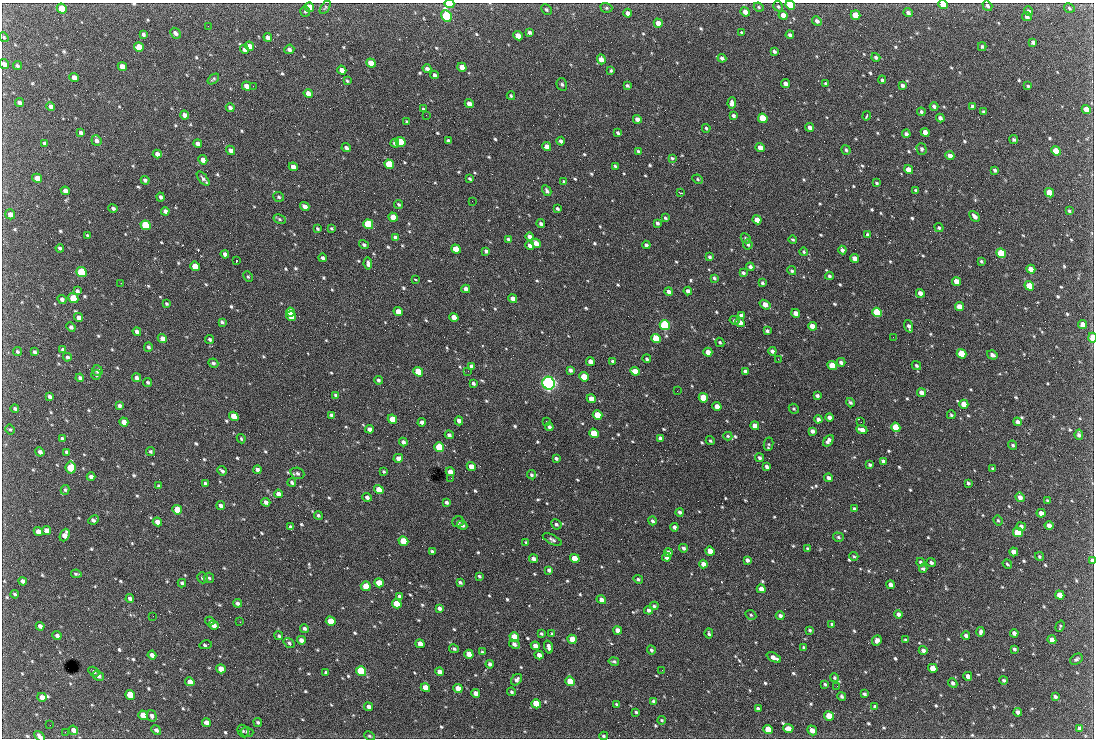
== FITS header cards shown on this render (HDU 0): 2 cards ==
NAXIS1  =                 1092 /fastest changing axis
NAXIS2  =                  736 /next to fastest changing axis

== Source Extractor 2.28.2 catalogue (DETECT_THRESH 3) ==
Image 1092 x 736 px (HDU 0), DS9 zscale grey, 1 PNG px = 1 image px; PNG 1096 x 740 px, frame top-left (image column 1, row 736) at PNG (2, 3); each listed source drawn as its Kron ellipse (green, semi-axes under 4 px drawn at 4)
Background 2560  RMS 46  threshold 139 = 3 sigma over >= 5 px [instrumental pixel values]
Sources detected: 776; of the 776, the 500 brightest by FLUX_AUTO listed and drawn (276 fainter detections omitted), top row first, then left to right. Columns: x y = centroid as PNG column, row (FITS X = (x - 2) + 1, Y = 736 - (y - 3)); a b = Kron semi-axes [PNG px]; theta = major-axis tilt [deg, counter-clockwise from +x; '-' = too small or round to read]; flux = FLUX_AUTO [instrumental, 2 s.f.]
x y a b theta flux
449 4 5 3 - 1.2e+05
790 5 5 4 - 1.7e+05
943 5 5 4 - 5.1e+04
778 6 5 4 - 5.0e+03
987 6 5 4 - 6.7e+03
309 7 5 4 - 3.9e+04
325 7 7 4 57 4.3e+03
759 7 5 4 - 4.5e+03
62 8 5 4 - 7.1e+04
606 8 6 4 -20 5.4e+03
1069 8 6 4 -33 5.0e+03
546 9 6 4 -46 5.9e+03
305 11 5 5 - 5.0e+03
1028 11 5 4 - 1.1e+04
745 12 5 4 - 1.8e+04
908 12 4 4 - 9.6e+03
628 13 4 3 - 1.4e+04
783 15 4 4 - 2.3e+04
856 15 5 4 - 8.0e+04
446 16 6 5 - 4.7e+05
1027 17 5 4 - 8.6e+03
817 21 5 4 - 9.8e+03
658 23 5 4 - 2.7e+04
208 26 2 2 - 4.9e+03
529 32 4 3 - 7.8e+03
175 33 6 4 -43 9.5e+03
742 33 4 3 - 4.3e+03
143 35 4 3 - 7.0e+03
790 35 4 3 - 8.4e+03
518 36 5 4 - 3.6e+04
4 37 5 4 - 4.7e+03
268 37 4 4 - 1.0e+04
1033 42 4 3 - 9.8e+03
250 46 5 4 - 1.7e+04
139 47 5 4 - 5.4e+04
982 47 4 3 - 4.4e+03
244 49 5 4 - 1.1e+04
289 49 5 4 - 1.1e+04
774 51 4 3 - 7.7e+03
876 57 4 4 - 7.8e+03
722 58 4 3 - 9.1e+03
601 59 5 4 - 2.7e+04
371 63 5 4 - 4.4e+04
4 64 5 4 - 1.4e+04
17 66 5 4 - 5.8e+03
122 67 5 4 - 3.4e+04
462 67 5 4 - 2.9e+04
427 69 4 4 - 1.1e+04
342 70 5 4 - 2.3e+04
611 71 3 3 - 5.3e+03
434 75 4 3 - 9.1e+03
74 77 5 4 - 1.9e+04
213 79 6 3 39 5.1e+03
882 80 4 3 - 5.3e+03
347 81 4 2 - 4.5e+03
785 83 4 4 - 1.4e+04
826 83 4 3 - 4.6e+03
562 84 6 5 - 5.7e+03
902 85 4 3 - 7.9e+03
246 86 5 4 - 2.3e+04
253 86 2 2 - 1.9e+04
627 86 4 3 - 6.1e+03
1028 86 4 3 - 4.5e+03
308 93 5 4 - 2.0e+04
511 96 4 3 - 4.4e+03
19 103 5 4 - 1.4e+04
732 103 5 4 - 1.3e+04
469 104 4 4 - 2.5e+04
51 106 4 4 - 1.4e+04
934 106 4 3 - 8.7e+03
972 106 4 3 - 6.2e+03
230 108 4 3 - 1.1e+04
423 109 3 3 - 4.7e+03
1086 109 5 4 - 3.4e+04
921 112 4 3 - 6.4e+03
983 112 4 3 - 5.9e+03
185 115 4 4 - 1.8e+04
426 115 2 2 - 1.1e+04
733 116 4 3 - 7.0e+03
867 116 5 2 - 5.0e+03
763 118 5 4 - 1.3e+05
940 118 4 4 - 1.1e+04
637 119 4 4 - 1.6e+04
407 122 4 3 - 4.8e+03
810 127 4 4 - 1.2e+04
706 128 4 3 - 4.5e+03
925 132 4 4 - 2.1e+04
81 133 4 3 - 8.9e+03
618 133 4 3 - 6.2e+03
906 134 4 3 - 9.7e+03
1014 139 4 4 - 5.9e+03
96 140 5 5 - 1.1e+04
448 141 4 3 - 8.9e+03
561 141 4 3 - 8.7e+03
400 142 5 4 - 1.3e+05
45 143 4 3 - 6.3e+03
395 143 4 3 - 1.0e+04
198 144 4 4 - 1.5e+04
547 147 4 4 - 2.8e+04
346 148 5 3 - 1.1e+04
760 148 4 4 - 2.7e+04
921 149 6 5 - 7.7e+03
231 150 5 4 - 1.5e+04
846 150 5 4 - 6.4e+03
638 151 3 3 - 4.8e+03
1056 151 5 4 - 8.7e+04
157 154 4 4 - 1.5e+04
950 156 4 4 - 2.2e+04
672 158 4 3 - 4.3e+03
203 160 5 4 - 1.9e+04
389 164 5 4 - 1.2e+05
615 166 4 3 - 5.0e+03
293 167 4 4 - 2.1e+04
909 170 5 4 - 4.7e+04
995 170 4 3 - 6.5e+03
37 178 5 4 - 2.8e+04
203 179 8 4 -49 9.0e+03
470 179 4 3 - 5.4e+03
698 179 5 4 - 4.8e+03
145 180 4 3 - 8.1e+03
564 182 4 3 - 6.5e+03
877 183 4 3 - 4.4e+03
916 190 4 4 - 4.7e+03
65 191 4 4 - 1.6e+04
547 191 6 3 -59 7.6e+03
681 193 4 2 - 5.4e+03
1049 193 5 4 - 6.7e+04
161 197 4 3 - 7.7e+03
279 197 5 5 - 5.5e+03
472 201 2 2 - 5.6e+03
399 204 4 3 - 5.3e+03
305 206 5 4 - 1.7e+04
113 208 5 4 - 8.0e+03
557 209 4 3 - 5.6e+03
165 211 4 4 - 1.0e+04
1069 211 4 3 - 4.6e+03
10 214 5 4 - 1.5e+04
975 216 6 4 -47 1.3e+04
393 217 5 4 - 4.6e+04
665 218 4 3 - 4.9e+03
279 219 6 4 -28 4.9e+03
757 220 5 4 - 3.5e+04
657 223 4 3 - 7.0e+03
368 224 5 4 - 2.2e+05
541 224 4 3 - 7.8e+03
146 225 5 4 - 1.7e+05
331 228 3 3 - 4.3e+03
939 228 5 4 - 5.5e+03
317 229 4 3 - 4.7e+03
88 235 4 3 - 4.3e+03
868 235 4 3 - 8.4e+03
395 237 4 3 - 1.0e+04
530 237 4 4 - 1.4e+04
746 238 5 4 - 6.4e+03
508 239 4 3 - 5.1e+03
793 240 4 3 - 4.5e+03
536 243 5 4 - 2.4e+04
748 244 5 4 - 6.0e+03
364 245 5 4 - 6.4e+03
530 245 4 4 - 2.1e+04
646 245 4 3 - 8.3e+03
60 248 4 3 - 6.6e+03
456 249 5 4 - 7.2e+04
842 250 4 3 - 9.4e+03
486 251 4 3 - 7.7e+03
804 252 4 4 - 4.7e+03
1001 253 5 4 - 2.2e+05
225 254 4 4 - 1.1e+04
709 257 4 3 - 6.0e+03
323 258 4 3 - 7.5e+03
854 258 4 4 - 2.3e+04
236 261 3 2 - 1.1e+05
981 261 3 3 - 4.9e+03
368 263 6 3 -81 9.8e+03
195 266 5 4 - 7.5e+04
750 267 4 3 - 9.3e+03
1031 269 5 4 - 3.7e+04
792 271 4 4 - 5.5e+03
81 272 5 4 - 2.6e+05
743 273 4 3 - 6.5e+03
829 276 4 4 - 5.7e+03
248 277 5 4 - 4.4e+03
714 278 4 3 - 5.2e+03
415 280 3 3 - 4.3e+03
956 281 4 4 - 2.9e+04
121 283 2 2 - 9.5e+03
762 283 4 3 - 5.6e+03
1029 286 5 4 - 7.9e+04
466 289 4 4 - 1.5e+04
77 291 4 3 - 7.2e+03
688 291 4 4 - 1.3e+04
669 292 4 4 - 1.4e+04
920 293 4 4 - 2.0e+04
73 298 5 4 - 9.4e+04
513 298 4 4 - 1.7e+04
62 299 5 4 - 8.9e+03
167 304 4 3 - 4.6e+03
765 305 6 4 -36 3.0e+04
959 307 4 4 - 3.0e+04
290 312 5 4 - 5.8e+04
398 312 5 4 - 3.3e+04
877 312 5 4 - 2.3e+05
796 313 4 4 - 2.0e+04
741 315 4 3 - 1.2e+04
291 316 5 4 - 6.6e+04
79 317 4 4 - 1.2e+04
454 317 5 4 - 3.9e+04
734 320 5 3 - 5.8e+03
222 322 4 3 - 6.0e+03
740 322 5 4 - 2.2e+04
1083 324 4 4 - 1.9e+04
665 325 5 4 - 5.3e+05
812 326 4 4 - 2.8e+04
909 326 6 4 -72 9.4e+03
71 327 5 4 - 9.0e+03
767 331 4 3 - 6.8e+03
137 332 4 4 - 1.4e+04
893 337 2 2 - 1.4e+04
162 338 5 4 - 1.7e+04
1092 338 5 3 - 6.1e+04
210 339 4 4 - 6.2e+03
656 339 5 4 - 1.4e+05
720 342 5 4 - 4.2e+03
148 347 5 4 - 6.1e+03
63 350 4 3 - 7.8e+03
17 351 5 4 - 5.6e+03
772 351 4 3 - 9.5e+03
34 352 4 3 - 6.1e+03
708 352 4 4 - 3.2e+04
961 354 5 4 - 8.4e+04
992 355 5 3 - 9.8e+03
67 357 4 4 - 7.4e+03
647 359 4 3 - 5.2e+03
778 359 2 2 - 1.2e+04
613 361 4 3 - 6.5e+03
590 362 4 4 - 2.0e+04
841 362 4 4 - 1.0e+04
213 363 5 4 - 6.9e+03
832 365 5 4 - 8.1e+04
916 365 5 4 - 5.9e+03
471 366 4 4 - 9.1e+03
97 370 5 5 - 1.2e+04
570 370 4 3 - 7.7e+03
468 371 2 2 - 5.5e+03
635 371 5 4 - 2.8e+04
745 371 4 3 - 8.2e+03
418 372 5 4 - 1.1e+05
96 375 5 4 - 5.4e+03
584 377 5 4 - 9.2e+04
80 378 4 3 - 8.5e+03
136 378 4 4 - 9.9e+03
378 380 4 4 - 6.3e+03
148 382 4 4 - 5.7e+03
473 383 4 3 - 7.0e+03
549 383 6 6 - 1.3e+06
677 391 2 2 - 5.6e+03
921 392 4 4 - 1.8e+04
335 395 4 3 - 4.5e+03
817 396 4 3 - 7.6e+03
49 397 4 3 - 7.8e+03
703 398 5 4 - 1.3e+05
591 399 4 4 - 2.4e+04
850 403 5 4 - 6.6e+03
964 404 5 4 - 3.8e+04
119 406 4 3 - 8.2e+03
717 406 4 4 - 3.1e+04
15 409 4 3 - 6.9e+03
794 409 5 4 - 4.5e+03
332 415 4 3 - 8.8e+03
598 415 5 4 - 1.0e+05
951 415 4 4 - 4.5e+03
234 416 5 4 - 3.8e+04
829 418 4 4 - 1.4e+04
392 419 5 4 - 5.1e+04
818 419 4 4 - 1.1e+04
459 421 4 4 - 1.8e+04
546 421 2 2 - 6.6e+03
124 422 5 4 - 2.2e+04
422 422 4 3 - 1.1e+04
861 422 2 2 - 5.8e+03
1017 422 4 4 - 1.2e+04
755 426 4 4 - 2.6e+04
549 427 4 3 - 8.9e+03
896 427 5 4 - 1.3e+05
370 429 4 4 - 1.6e+04
10 430 5 3 - 4.2e+03
862 430 5 4 - 2.1e+04
812 431 4 3 - 1.1e+04
594 433 5 4 - 8.1e+04
449 435 4 4 - 9.2e+03
1079 435 5 4 - 1.0e+04
728 436 4 3 - 4.3e+03
660 438 4 3 - 9.5e+03
62 439 4 3 - 8.4e+03
241 439 5 3 - 4.4e+03
710 441 5 3 - 4.3e+03
828 441 6 4 52 1.4e+04
403 442 4 3 - 1.1e+04
769 444 6 5 - 4.9e+03
1013 445 5 4 - 5.8e+03
439 447 5 4 - 1.5e+05
150 451 5 4 - 4.8e+03
40 452 5 4 - 9.3e+03
67 452 4 3 - 8.1e+03
398 458 5 4 - 1.5e+04
556 458 4 3 - 6.3e+03
759 458 5 4 - 7.1e+03
883 461 4 3 - 8.6e+03
870 465 4 3 - 5.9e+03
471 466 4 4 - 2.6e+04
71 467 6 5 - 1.4e+05
767 467 4 3 - 8.5e+03
993 469 3 3 - 4.4e+03
257 470 4 3 - 1.0e+04
222 471 5 3 - 7.2e+03
384 471 4 4 - 4.4e+03
450 472 4 4 - 2.7e+04
297 473 7 5 -21 8.2e+03
531 475 5 4 - 5.7e+03
91 477 4 4 - 1.2e+04
451 478 2 2 - 5.2e+03
828 478 4 4 - 1.2e+04
292 482 4 3 - 6.5e+03
968 483 4 3 - 6.3e+03
205 484 4 3 - 1.0e+04
159 486 4 3 - 5.9e+03
65 490 5 4 - 4.5e+03
379 490 5 4 - 4.1e+04
278 494 4 4 - 1.7e+04
367 497 4 4 - 1.1e+04
1020 497 5 4 - 1.5e+04
1047 500 3 3 - 4.4e+03
266 502 4 3 - 1.3e+04
446 502 4 3 - 7.1e+03
221 506 4 4 - 1.5e+04
854 509 4 3 - 6.1e+03
177 510 5 4 - 7.4e+04
680 512 4 3 - 8.0e+03
1041 513 4 4 - 1.9e+04
318 515 4 4 - 5.4e+03
93 520 5 4 - 9.3e+03
998 520 5 3 - 4.4e+03
652 521 4 4 - 7.0e+03
157 522 5 4 - 2.0e+04
458 522 6 5 - 5.2e+03
556 524 5 4 - 7.4e+03
462 525 5 4 - 1.1e+04
1049 525 4 4 - 1.6e+04
1021 526 5 4 - 9.3e+03
291 527 4 3 - 8.6e+03
674 527 4 3 - 1.1e+04
47 531 5 4 - 2.1e+04
38 532 5 4 - 2.4e+04
1018 532 5 4 - 1.1e+05
65 535 6 4 66 2.4e+04
838 537 5 4 - 5.6e+03
552 540 10 4 -27 7.9e+03
403 541 5 4 - 1.0e+05
526 542 4 4 - 4.2e+03
683 548 4 3 - 8.4e+03
808 548 4 3 - 5.0e+03
432 551 4 3 - 6.1e+03
710 551 5 4 - 5.5e+04
668 552 4 4 - 1.5e+04
1014 552 4 4 - 2.1e+04
854 556 4 4 - 4.3e+03
1039 556 5 4 - 4.6e+03
666 557 4 4 - 1.8e+04
575 558 5 4 - 6.6e+04
533 559 4 3 - 1.2e+04
747 560 4 3 - 9.7e+03
1092 560 4 3 - 1.0e+04
920 562 4 4 - 6.0e+03
931 563 4 4 - 7.6e+03
703 564 4 4 - 2.0e+04
1007 564 5 3 - 5.1e+03
923 569 4 3 - 5.7e+03
549 570 4 4 - 8.2e+03
76 574 5 2 - 5.1e+03
479 576 3 3 - 5.0e+03
202 578 6 5 - 6.6e+03
209 578 5 5 - 5.4e+03
638 579 5 4 - 5.9e+03
23 581 4 3 - 1.1e+04
460 582 4 3 - 6.2e+03
182 583 4 3 - 7.0e+03
379 583 5 4 - 5.1e+04
891 585 4 4 - 1.6e+04
366 586 5 5 - 4.7e+04
761 589 4 4 - 1.7e+04
15 594 4 3 - 5.0e+03
1060 595 5 4 - 4.1e+04
399 596 4 3 - 7.6e+03
130 599 4 3 - 8.0e+03
601 600 5 4 - 1.7e+04
238 603 4 3 - 9.0e+03
397 604 5 4 - 8.4e+04
654 606 4 4 - 5.5e+03
439 608 4 3 - 1.1e+04
649 610 4 4 - 8.9e+03
898 614 4 4 - 1.1e+04
751 615 6 4 -29 5.8e+03
153 616 2 2 - 9.9e+03
780 616 4 4 - 1.0e+04
210 621 4 4 - 5.2e+03
331 621 5 4 - 7.4e+04
240 622 3 2 - 5.5e+03
832 624 3 3 - 5.6e+03
214 625 5 4 - 1.8e+04
40 626 4 4 - 1.3e+04
1060 626 6 3 71 4.3e+03
304 628 4 4 - 7.6e+03
618 630 4 4 - 2.0e+04
810 630 3 3 - 4.8e+03
981 632 5 3 - 9.1e+03
1014 633 4 4 - 1.3e+04
541 634 4 3 - 4.5e+03
552 634 4 3 - 4.7e+03
709 634 5 3 - 5.3e+03
57 635 4 4 - 8.3e+03
966 635 4 3 - 9.0e+03
279 636 4 4 - 5.4e+03
514 637 5 4 - 9.3e+04
572 639 5 4 - 5.1e+04
301 640 4 4 - 1.6e+04
877 640 5 4 - 1.2e+04
906 640 4 3 - 4.3e+03
1052 640 5 4 - 2.5e+04
289 643 6 4 -38 6.5e+03
420 644 5 4 - 2.7e+04
514 644 5 4 - 1.1e+04
206 645 6 3 13 6.8e+03
535 646 4 4 - 1.9e+04
549 647 7 4 -74 1.3e+04
804 647 4 3 - 4.8e+03
454 649 5 4 - 6.0e+03
1014 649 3 3 - 6.0e+03
651 650 4 4 - 6.4e+03
923 650 4 4 - 1.1e+04
482 652 4 3 - 5.5e+03
469 654 5 4 - 3.7e+04
152 655 4 4 - 1.2e+04
539 655 4 4 - 1.8e+04
774 657 8 4 -25 1.9e+04
1076 659 7 5 34 6.6e+03
614 661 5 4 - 5.3e+03
490 664 4 3 - 1.1e+04
933 668 5 4 - 6.6e+04
221 669 5 4 - 3.4e+04
662 670 2 2 - 6.2e+03
361 671 5 4 - 2.7e+05
94 672 6 4 -33 6.4e+03
439 672 4 4 - 1.8e+04
326 673 4 3 - 6.2e+03
98 676 6 4 -34 1.3e+04
968 676 4 4 - 1.5e+04
834 678 4 4 - 4.7e+03
516 680 6 5 - 1.0e+04
1004 680 4 4 - 5.6e+03
570 681 5 4 - 7.5e+04
190 682 4 4 - 2.4e+04
953 683 5 4 - 9.3e+03
825 684 4 3 - 5.1e+03
837 686 3 2 - 4.2e+03
425 688 5 4 - 4.1e+04
458 688 5 4 - 3.7e+04
512 692 4 4 - 5.9e+03
476 693 4 4 - 2.5e+04
864 694 4 3 - 6.8e+03
130 695 5 4 - 7.9e+04
842 696 4 4 - 6.8e+03
42 697 4 4 - 2.0e+04
1055 697 4 3 - 7.5e+03
653 701 4 3 - 6.1e+03
536 704 5 4 - 1.0e+05
616 704 4 3 - 4.5e+03
368 707 4 4 - 1.0e+04
875 707 4 3 - 8.4e+03
758 709 4 3 - 1.1e+04
636 712 4 3 - 4.5e+03
1018 712 4 3 - 1.1e+04
143 715 5 4 - 5.0e+04
152 716 6 5 - 8.9e+03
829 716 5 4 - 7.6e+04
662 720 4 3 - 4.4e+03
206 722 4 4 - 1.7e+04
258 722 4 4 - 5.8e+03
50 725 2 2 - 4.3e+03
788 728 5 4 - 2.0e+04
1079 728 4 4 - 9.6e+03
768 729 5 4 - 8.7e+04
73 730 5 4 - 1.8e+04
156 730 5 4 - 7.2e+03
812 730 5 4 - 2.1e+04
243 731 6 5 - 4.2e+03
65 732 2 2 - 1.0e+04
247 732 6 4 -16 5.3e+03
39 736 6 4 -48 1.4e+04
369 736 5 3 - 4.4e+03
603 736 4 3 - 4.7e+03
At the frame edge (FLAGS 8, measured only in part): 8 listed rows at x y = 449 4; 790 5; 943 5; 4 37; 4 64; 1092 338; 1092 560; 39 736
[276 fainter detections neither listed nor drawn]